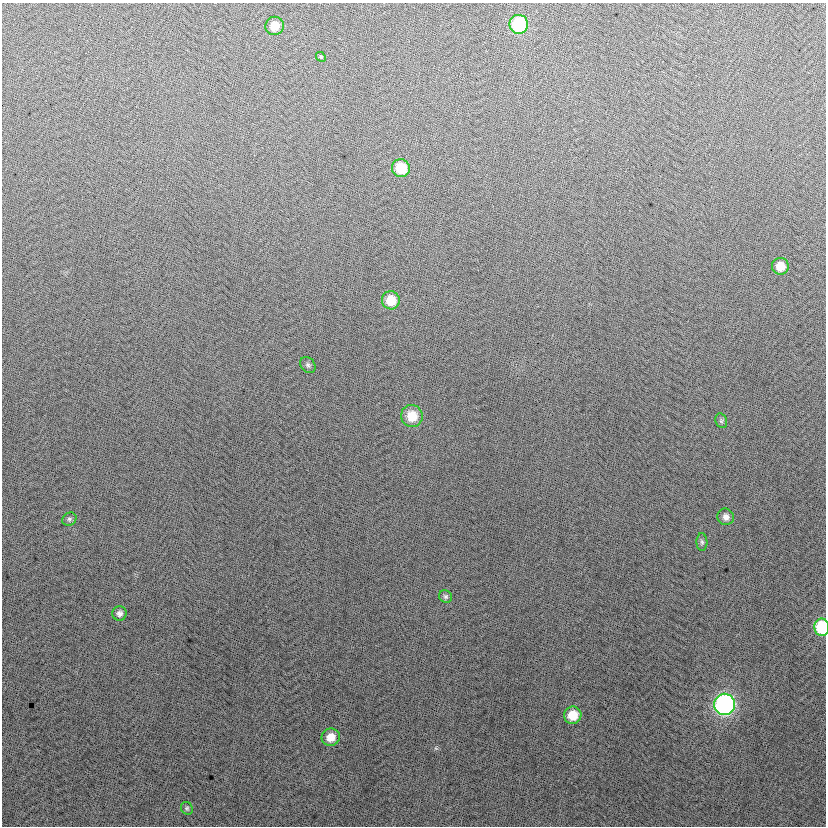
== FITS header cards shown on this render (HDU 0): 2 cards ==
NAXIS1  =                  824
NAXIS2  =                  824

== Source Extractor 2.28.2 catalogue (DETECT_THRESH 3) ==
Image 824 x 824 px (HDU 0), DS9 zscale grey, 1 PNG px = 1 image px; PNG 828 x 828 px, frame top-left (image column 1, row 824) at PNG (2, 3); each listed source drawn as its Kron ellipse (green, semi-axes under 4 px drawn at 4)
Background 6.85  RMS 13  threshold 40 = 3 sigma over >= 5 px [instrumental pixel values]
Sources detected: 19; all 19 listed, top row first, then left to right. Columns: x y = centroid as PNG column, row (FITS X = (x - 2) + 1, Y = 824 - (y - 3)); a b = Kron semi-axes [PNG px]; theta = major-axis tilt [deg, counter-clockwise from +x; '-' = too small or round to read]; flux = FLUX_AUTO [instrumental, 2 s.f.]
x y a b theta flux
519 24 9 9 - 60000
275 26 9 9 - 13000
321 57 5 4 - 1000
401 168 9 9 - 27000
780 266 8 8 - 13000
391 300 9 9 - 20000
308 365 9 6 -52 2200
412 416 11 10 - 20000
721 421 7 5 -70 1700
726 517 8 8 - 5000
69 519 7 6 - 2000
702 542 9 5 -88 1900
446 596 7 6 - 1900
119 613 7 7 - 3400
822 627 9 7 -89 47000
724 704 10 10 - 270000
573 715 8 8 - 19000
331 737 9 8 - 12000
187 808 7 5 -56 1800
At the frame edge (FLAGS 8, measured only in part): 1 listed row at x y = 822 627